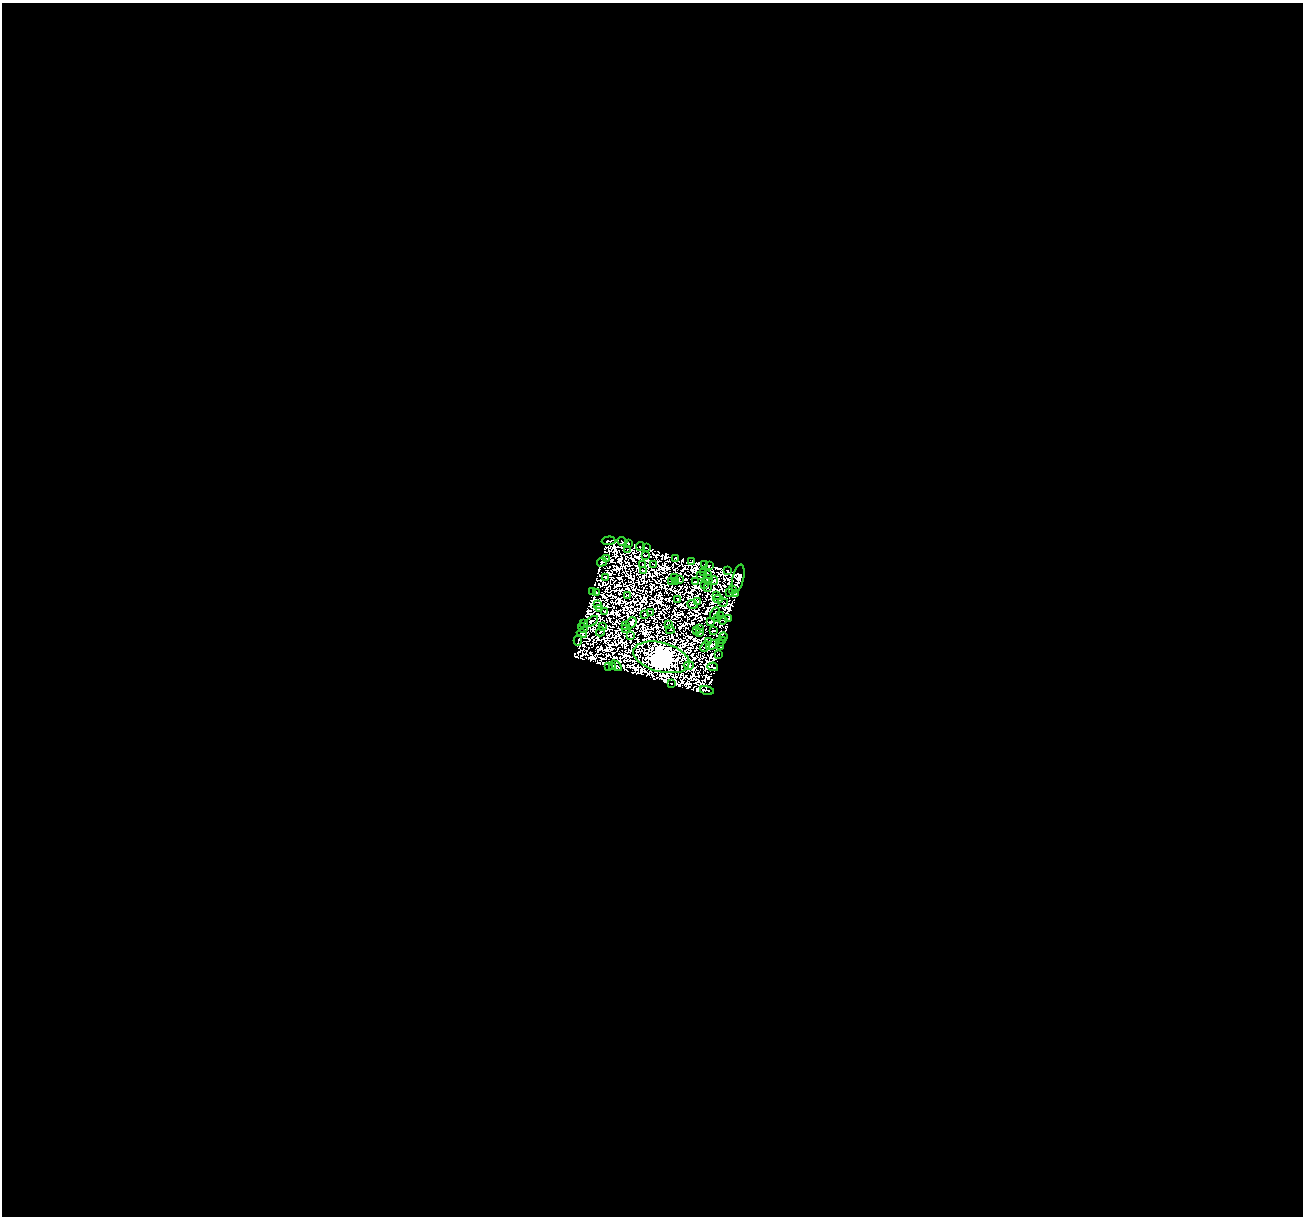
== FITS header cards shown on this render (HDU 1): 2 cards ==
NAXIS1  =                 1301
NAXIS2  =                 1214

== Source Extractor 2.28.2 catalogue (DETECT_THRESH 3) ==
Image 1301 x 1214 px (HDU 1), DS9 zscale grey, 1 PNG px = 1 image px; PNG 1305 x 1218 px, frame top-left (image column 1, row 1214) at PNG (2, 3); each listed source drawn as its Kron ellipse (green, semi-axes under 4 px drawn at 4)
Background 0.313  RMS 1.6e-04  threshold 4.87e-04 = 3 sigma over >= 5 px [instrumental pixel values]
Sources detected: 206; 119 with non-positive FLUX_AUTO (blend fragments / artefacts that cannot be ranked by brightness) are neither listed nor drawn; the other 87 listed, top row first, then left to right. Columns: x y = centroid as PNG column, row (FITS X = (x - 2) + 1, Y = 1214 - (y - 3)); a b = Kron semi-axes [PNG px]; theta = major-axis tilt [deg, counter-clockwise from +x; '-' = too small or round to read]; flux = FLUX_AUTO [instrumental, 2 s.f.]
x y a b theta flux
609 541 7 3 3 57
622 541 5 4 - 64
628 543 3 2 - 36
640 546 4 3 - 9
646 547 3 2 - 4.7
628 549 2 2 - 9.8
645 555 3 2 - 16
676 558 3 2 - 21
606 559 3 2 - 16
692 561 3 2 - 7.3
602 562 5 3 - 78
643 564 3 2 - 7.4
704 564 3 2 - 21
654 565 3 2 - 22
709 565 4 3 - 48
643 570 3 2 - 32
728 571 4 3 - 78
704 572 3 2 - 17
707 574 3 3 - 15
700 575 2 2 - 1.4
605 578 3 2 - 22
674 578 3 2 - 30
738 578 14 5 77 100
708 579 5 2 - 0.39
679 580 3 2 - 21
672 581 2 2 - 17
675 581 3 2 - 9.9
714 581 4 3 - 14
695 582 4 2 - 12
705 584 2 2 - 14
707 588 2 2 - 20
733 590 3 2 - 2.8
592 591 3 2 - 6.6
729 592 3 2 - 6.3
596 593 3 3 - 22
736 594 3 2 - 13
717 595 2 2 - 19
627 596 2 2 - 6.3
677 599 4 2 - 5.9
718 599 5 2 - 5
697 602 2 2 - 2.9
723 602 5 2 - 4.7
692 604 5 3 - 16
598 605 3 2 - 18
599 609 4 2 - 16
604 611 2 2 - 28
651 613 4 2 - 0.44
715 613 6 2 60 12
645 614 4 3 - 1.9
721 616 3 2 - 17
718 618 4 2 - 13
729 619 4 2 - 36
723 620 4 2 - 34
591 621 8 3 32 24
711 622 4 3 - 35
584 623 4 3 - 73
631 623 6 4 49 46
668 624 4 2 - 26
625 625 4 2 - 35
603 626 3 2 - 19
583 628 5 2 - 39
626 629 4 2 - 31
700 629 2 2 - 7.8
670 630 4 2 - 33
696 630 3 2 - 10
713 631 3 2 - 26
600 632 5 2 - 33
700 632 3 3 - 0.24
582 633 5 3 - 14
630 635 3 3 - 26
723 637 4 2 - 6.5
578 640 5 2 - 0.039
723 640 3 2 - 8.5
708 641 3 2 - 5.5
720 642 2 2 - 18
712 645 6 3 27 23
705 646 6 2 47 19
720 647 3 2 - 49
719 655 3 2 - 40
661 657 29 14 -15 160000
689 665 5 3 - 5.5
609 666 2 2 - 15
612 666 3 2 - 54
616 666 6 3 -43 7.2
713 667 5 2 - 43
671 684 2 2 - 4.4
707 690 7 2 -14 80
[119 non-positive-flux detections neither listed nor drawn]